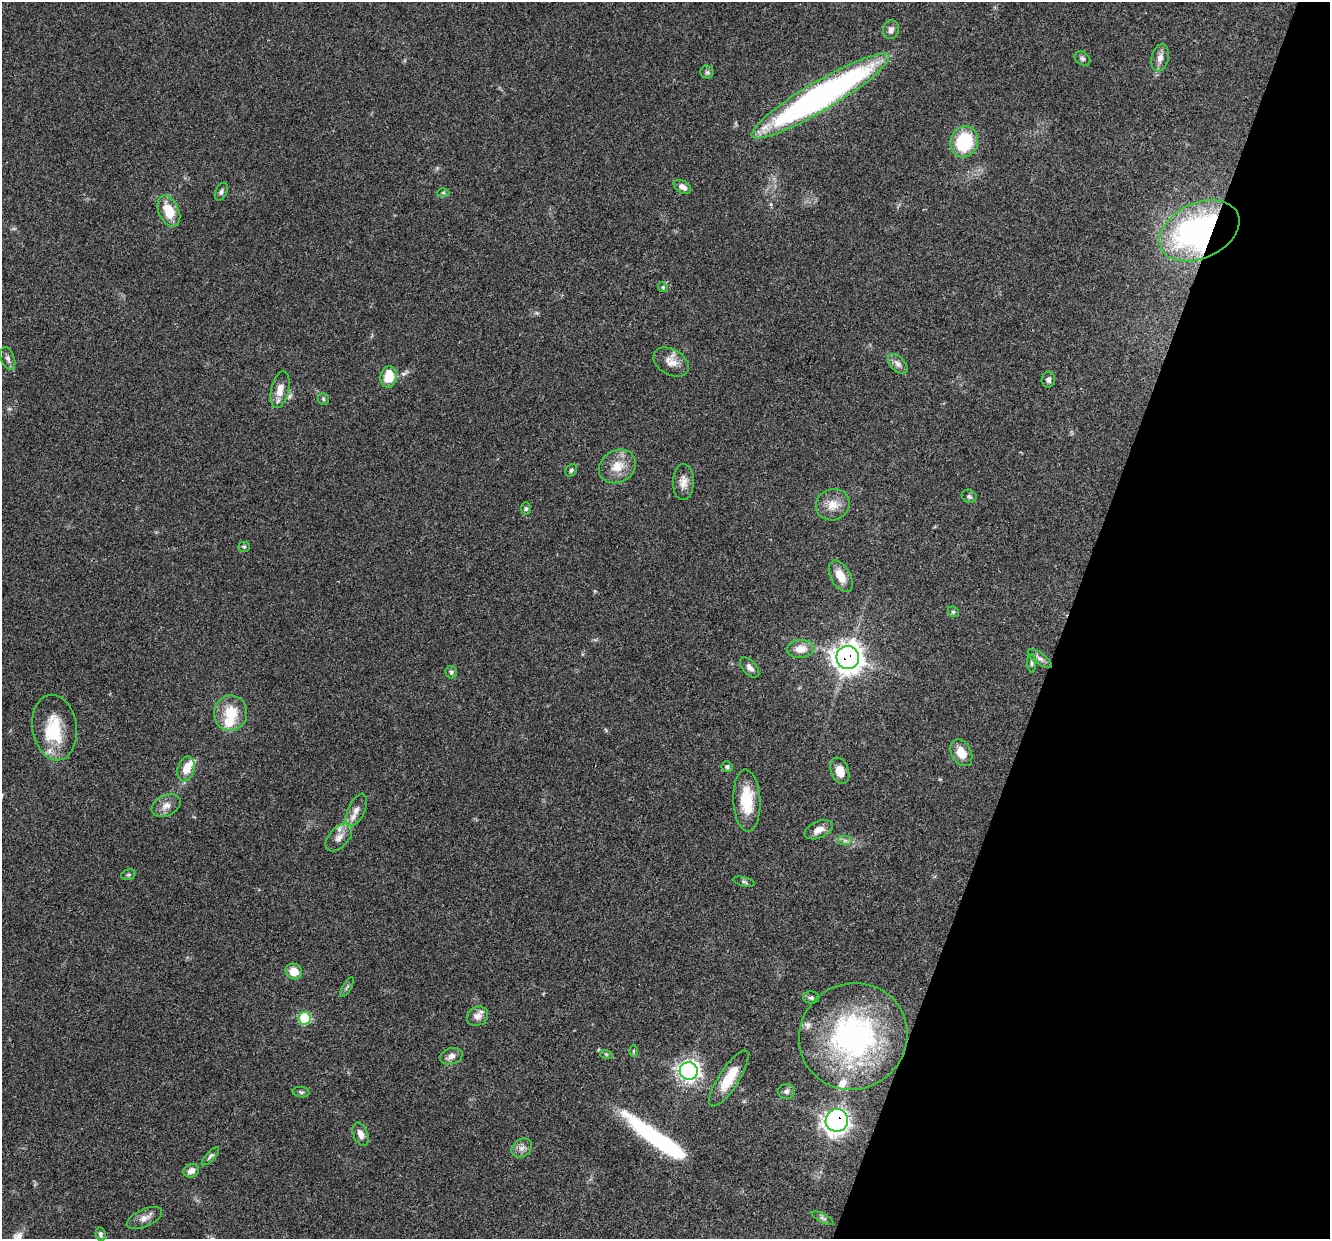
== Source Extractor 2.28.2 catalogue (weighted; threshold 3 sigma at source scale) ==
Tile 8 of 4 x 4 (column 4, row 2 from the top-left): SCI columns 3991-5318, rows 2731-3967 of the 5321 x 5335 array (HDU 1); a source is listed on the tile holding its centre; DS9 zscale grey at full resolution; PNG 1332 x 1241 px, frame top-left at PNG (2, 2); each listed source drawn as its Kron ellipse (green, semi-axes under 4 px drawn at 4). Shown black and unused: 20% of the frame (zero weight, under 3 of 4 exposures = <1% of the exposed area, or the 3 px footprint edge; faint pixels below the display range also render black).
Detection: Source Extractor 2.28.2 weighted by HDU 2 'WHT'; one run over the whole footprint, this tile lists its part. Background 0.0537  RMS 0.0049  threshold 0.0218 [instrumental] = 3 sigma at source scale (4.5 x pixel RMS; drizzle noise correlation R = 1.50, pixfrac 1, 0.05/0.05 arcsec/px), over >= 5 px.
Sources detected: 78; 2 inside a brighter object's white glare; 1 long thin detection or spike segment (spike, bleed or trail) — neither listed nor drawn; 6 inside a brighter listed object's ellipse — not listed separately; the other 69 listed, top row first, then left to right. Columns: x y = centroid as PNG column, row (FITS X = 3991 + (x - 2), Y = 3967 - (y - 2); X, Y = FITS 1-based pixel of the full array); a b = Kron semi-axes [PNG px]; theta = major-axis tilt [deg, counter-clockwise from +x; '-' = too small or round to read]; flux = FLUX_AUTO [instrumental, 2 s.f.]
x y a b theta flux
891 30 9 8 - 2.2
1160 58 14 8 76 3.1
1083 59 8 6 -32 1.3
707 72 6 6 - 1
820 96 79 14 31 200
964 142 16 13 73 28
682 187 9 6 -30 2.5
221 192 9 6 64 1.3
443 193 6 4 0 0.7
169 211 16 10 -65 12
1199 231 42 27 25 130
663 287 5 4 - 0.63
8 359 12 6 -70 2
671 362 19 12 -30 5.5
898 364 12 7 -47 2.4
389 377 11 8 82 10
1048 380 8 6 82 1.9
280 390 18 9 77 5.4
323 399 6 5 - 0.74
617 466 19 16 31 8.8
571 470 7 5 48 0.99
683 482 18 10 89 4.2
969 496 8 6 -27 1.1
833 505 17 15 23 6.9
526 509 6 5 - 0.95
244 547 5 5 - 0.73
841 576 17 9 -61 7.1
953 612 6 5 - 0.73
800 649 13 9 4 5.7
848 658 11 11 - 490
1040 658 14 5 -36 1.8
1031 663 9 4 -85 0.86
750 667 12 7 -48 2.2
451 672 6 5 - 1.1
231 713 17 16 - 13
54 727 33 22 -81 20
961 753 14 10 -63 6.9
727 767 5 5 - 0.92
186 769 12 8 74 6.7
840 771 14 9 -70 6.4
747 801 31 13 -87 17
166 806 15 10 26 3.9
356 810 18 8 64 4
819 830 15 8 23 3.9
339 837 16 9 48 4.3
845 840 7 5 0 1.4
128 875 7 5 18 0.87
744 882 11 4 -14 0.99
294 971 8 7 - 6.4
347 987 11 3 59 0.79
811 998 8 6 -1 1.1
477 1016 11 9 28 3.6
304 1018 6 6 - 31
853 1036 55 53 33 110
633 1051 6 3 90 0.5
606 1054 6 4 -18 0.62
451 1056 11 8 16 2.7
689 1071 9 8 - 220
729 1078 32 10 57 13
786 1091 8 7 - 1.7
301 1092 8 5 -8 0.91
837 1120 11 11 - 240
361 1134 12 7 -69 3.1
522 1148 11 8 38 2.6
210 1156 12 4 47 1.2
191 1171 8 6 28 3.2
144 1218 19 8 24 3.7
823 1218 12 4 -28 1.1
101 1234 7 5 -78 1.1
Overlapping masked pixels (flux is a lower limit): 4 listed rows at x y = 820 96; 1199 231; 848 658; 837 1120